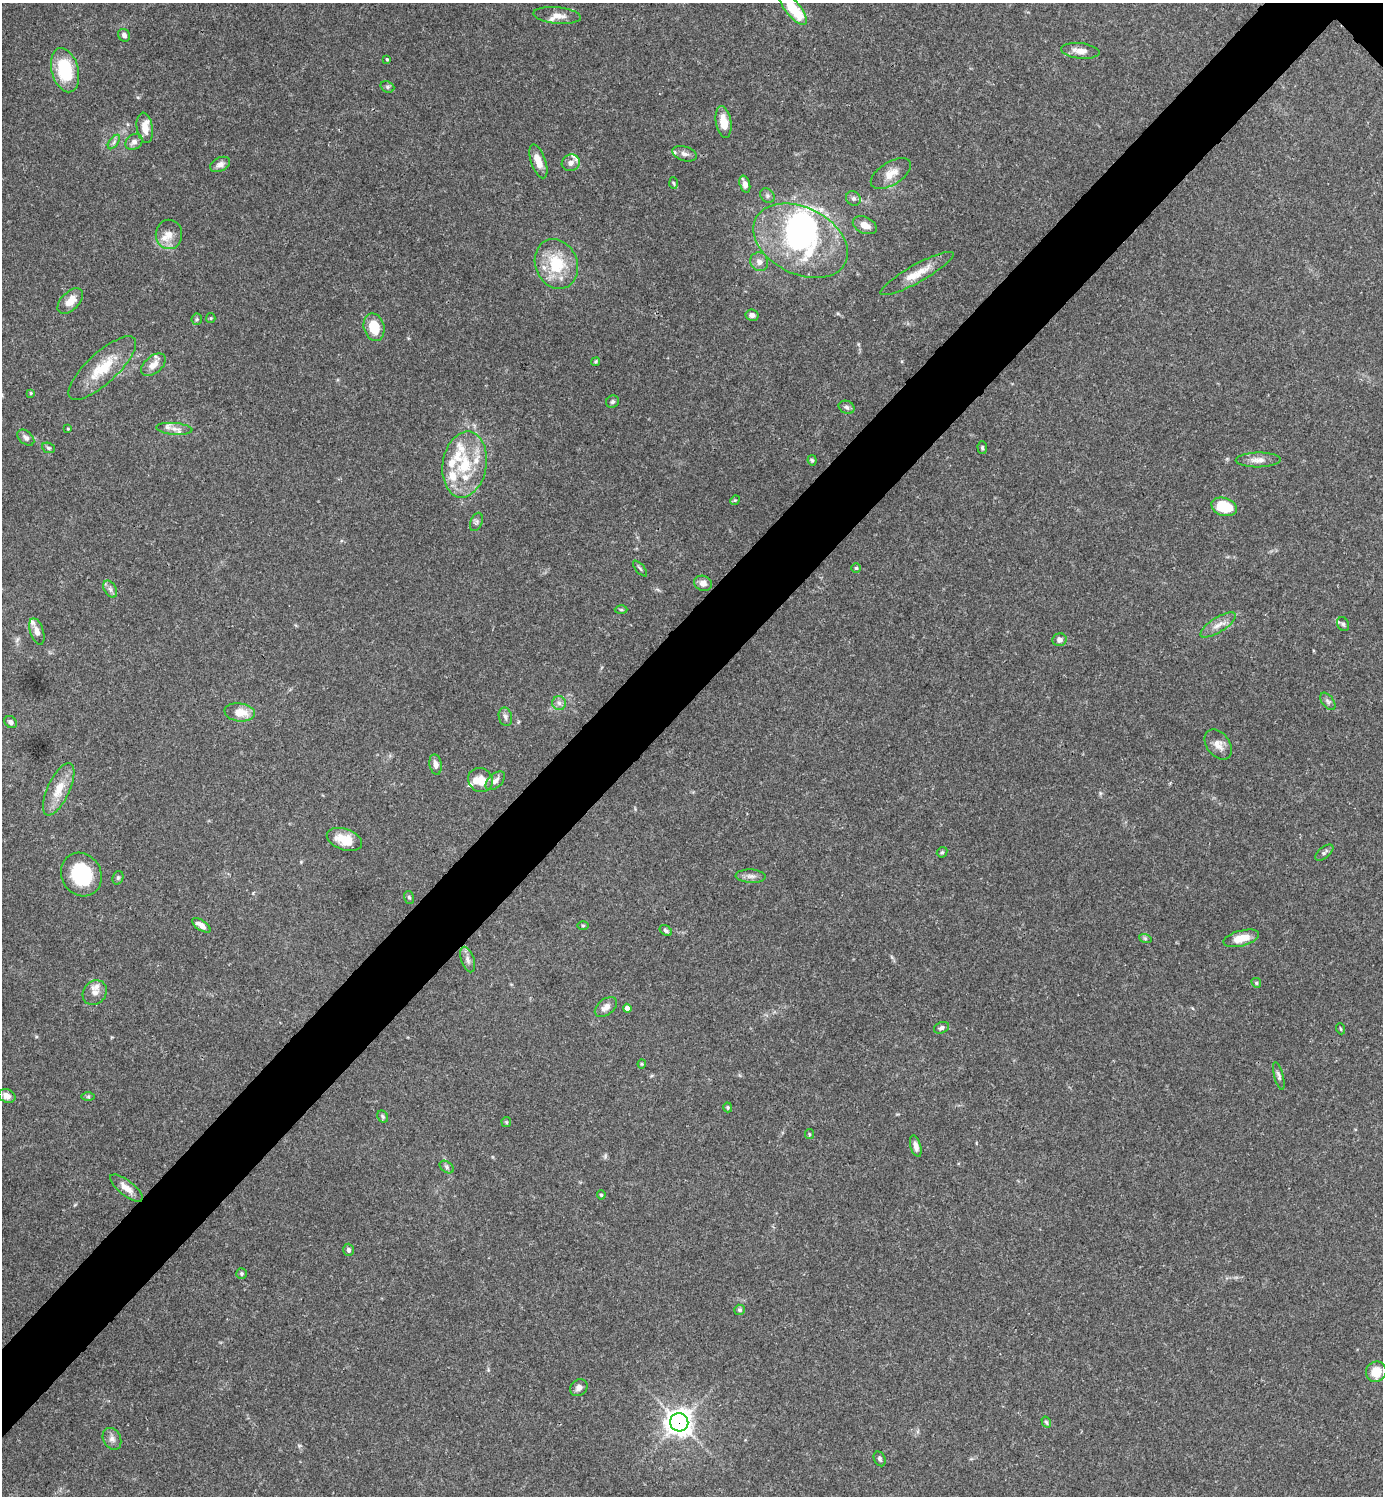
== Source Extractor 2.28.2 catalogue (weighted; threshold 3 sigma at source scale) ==
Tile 7 of 4 x 4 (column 3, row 2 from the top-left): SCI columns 3064-4444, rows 2992-4485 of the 5985 x 5985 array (HDU 1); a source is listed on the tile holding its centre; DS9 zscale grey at full resolution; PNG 1385 x 1498 px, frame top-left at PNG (2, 3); each listed source drawn as its Kron ellipse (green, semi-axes under 4 px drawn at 4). Shown black and unused: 6% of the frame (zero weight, under 3 of 4 exposures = <1% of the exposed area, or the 3 px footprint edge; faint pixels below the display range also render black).
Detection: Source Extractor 2.28.2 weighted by HDU 2 'WHT'; one run over the whole footprint, this tile lists its part. Background 0.153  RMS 0.0046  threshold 0.0206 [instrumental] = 3 sigma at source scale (4.5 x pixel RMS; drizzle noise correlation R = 1.50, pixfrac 1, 0.05/0.05 arcsec/px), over >= 5 px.
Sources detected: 125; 2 inside a brighter object's white glare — neither listed nor drawn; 16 inside a brighter listed object's ellipse — not listed separately; the other 107 listed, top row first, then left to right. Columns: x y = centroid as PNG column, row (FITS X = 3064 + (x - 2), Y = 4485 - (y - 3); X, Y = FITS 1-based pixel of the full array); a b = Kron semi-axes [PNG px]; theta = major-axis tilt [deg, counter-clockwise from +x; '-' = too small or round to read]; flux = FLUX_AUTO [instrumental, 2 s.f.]
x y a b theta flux
793 9 19 7 -50 17
557 15 24 8 -5 3.9
124 35 7 5 -58 1.6
1080 51 19 7 -7 4.2
387 59 4 3 - 0.46
65 70 23 13 -75 24
387 87 7 5 -22 0.89
723 122 16 7 -80 7.1
145 128 15 8 -81 5.4
114 142 8 4 54 1.1
134 142 9 7 38 2.1
684 154 12 7 -17 2.2
538 161 18 7 -71 5.5
571 163 9 8 - 2.7
220 164 11 6 25 2.3
891 173 22 11 31 5.7
674 183 6 4 -86 0.56
745 184 9 5 -74 2.5
767 196 8 6 -48 1.2
853 198 8 7 - 1.4
865 225 12 8 -25 4.2
169 234 14 13 - 4.9
800 241 50 33 -26 66
759 262 9 9 - 2.4
556 264 25 21 -67 19
917 273 42 9 29 8.4
70 301 15 9 44 5.3
752 315 6 5 - 2
211 318 5 4 - 0.54
197 319 6 5 - 0.74
374 327 14 10 -75 11
596 362 4 3 - 0.57
153 365 14 8 40 4.2
102 368 44 15 43 16
31 393 4 3 - 0.46
612 402 7 6 - 0.89
847 407 8 6 -24 1.4
68 429 3 3 - 0.41
174 429 18 6 -4 3.1
26 438 10 6 -41 1.8
48 448 6 5 - 0.86
982 448 6 4 -88 0.8
812 460 5 4 - 0.73
1258 460 22 7 1 3.8
465 464 33 22 80 23
735 500 5 4 - 0.51
1224 507 13 9 -18 16
476 522 9 6 68 1.2
640 568 10 3 -50 0.73
856 568 5 5 - 0.72
703 583 9 7 -19 2.5
110 589 9 6 -59 1.5
621 610 6 4 -1 0.59
1343 624 7 5 -63 0.95
1218 625 20 7 32 4
37 631 13 6 -72 2.9
1060 640 7 6 - 1.8
1328 701 10 5 -52 1.3
559 703 7 7 - 1.7
240 712 15 9 -7 6.8
505 717 9 6 -77 1.4
11 722 7 5 -41 1.5
1218 745 17 11 -52 4
436 764 10 6 -81 2.4
480 780 13 11 -35 6.2
495 781 12 7 43 2.2
59 789 28 11 65 9.2
344 839 18 10 -19 8.9
942 852 6 4 43 0.67
1324 853 11 5 39 1.3
81 874 22 19 -60 26
751 876 15 6 -3 2.4
118 878 7 5 70 0.87
409 897 6 5 - 0.73
201 925 10 5 -36 3.1
583 925 5 3 - 0.5
666 931 7 4 -33 1
1145 938 6 4 -19 0.71
1241 938 18 7 15 7
468 959 13 6 -71 2.3
1256 983 5 4 - 0.64
95 993 13 11 47 3.5
606 1007 13 8 38 3.3
627 1008 4 4 - 2.5
941 1028 8 5 24 1.2
1341 1029 5 3 - 0.48
642 1064 4 4 - 0.51
1279 1076 14 4 -75 1.4
7 1096 9 6 -24 2.9
88 1096 6 4 0 0.72
728 1107 5 4 - 0.63
383 1117 6 5 - 0.87
506 1122 5 5 - 0.57
809 1134 5 4 - 0.58
916 1146 11 5 -74 2.2
447 1167 8 5 -38 1
126 1188 20 7 -38 4.5
601 1195 4 4 - 0.75
348 1250 6 5 - 1.3
242 1274 5 5 - 0.79
740 1310 5 5 - 1
1376 1372 10 10 - 7.7
579 1388 9 8 - 2
679 1422 9 9 - 420
1046 1422 6 4 -58 0.72
112 1439 11 8 -62 2.4
880 1459 8 5 -63 1
Overlapping masked pixels (flux is a lower limit): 1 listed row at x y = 679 1422
Isophote crosses this tile's border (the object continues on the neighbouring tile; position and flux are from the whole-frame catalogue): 1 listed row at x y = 793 9